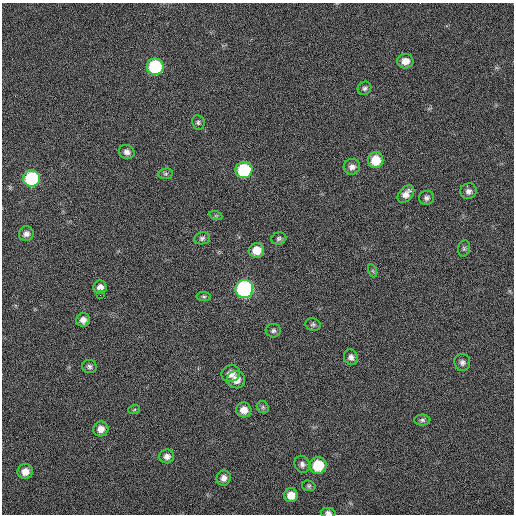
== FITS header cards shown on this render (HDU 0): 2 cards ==
NAXIS1  =                  512 / Axis length
NAXIS2  =                  512 / Axis length

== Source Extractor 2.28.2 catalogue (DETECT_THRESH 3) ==
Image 512 x 512 px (HDU 0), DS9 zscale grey, 1 PNG px = 1 image px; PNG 516 x 516 px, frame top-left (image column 1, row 512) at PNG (2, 3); each listed source drawn as its Kron ellipse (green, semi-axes under 4 px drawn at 4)
Background 17.2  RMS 3.9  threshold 11.8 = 3 sigma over >= 5 px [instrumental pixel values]
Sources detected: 45; all 45 listed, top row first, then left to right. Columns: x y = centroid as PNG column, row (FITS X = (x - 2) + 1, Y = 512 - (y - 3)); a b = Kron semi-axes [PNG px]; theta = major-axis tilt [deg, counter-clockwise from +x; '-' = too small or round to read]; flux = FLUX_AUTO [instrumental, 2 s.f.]
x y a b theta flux
405 61 8 7 - 2300
155 67 8 8 - 24000
364 88 7 6 - 670
198 122 7 6 - 580
127 152 8 7 - 1200
375 160 8 8 - 5400
352 167 8 8 - 1300
244 170 8 8 - 19000
166 174 7 5 7 510
32 178 8 8 - 26000
468 191 8 8 - 1100
406 194 10 6 49 1800
426 198 7 7 - 770
216 216 7 4 -18 350
26 234 7 7 - 1100
202 238 8 6 10 660
279 239 7 6 - 610
464 248 8 6 76 550
256 250 8 7 - 3500
373 271 6 4 -71 340
100 287 7 6 - 1500
244 289 9 9 - 62000
100 295 2 2 - 150
204 297 7 4 -6 460
83 320 7 6 - 1500
313 324 8 6 -18 600
273 331 7 7 - 640
351 357 8 7 - 1200
462 362 8 8 - 940
89 366 7 6 - 730
231 374 9 8 - 1800
236 380 9 8 - 2500
263 407 7 5 -47 560
134 410 6 3 20 300
244 410 8 7 - 2100
422 420 8 5 -1 590
101 429 8 7 - 1800
167 456 7 7 - 1200
302 464 9 7 -64 960
318 465 8 8 - 8800
25 472 7 7 - 2200
224 478 8 7 - 1300
309 486 7 5 -14 480
291 495 7 7 - 2700
328 513 7 5 -10 750
At the frame edge (FLAGS 8, measured only in part): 1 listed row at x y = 328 513